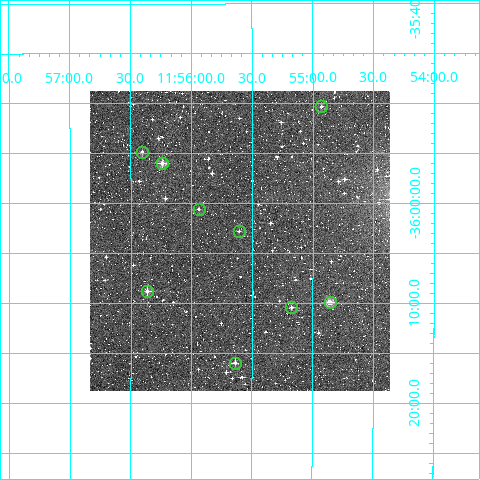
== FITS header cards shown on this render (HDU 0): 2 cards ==
NAXIS1  =                  300
NAXIS2  =                  300

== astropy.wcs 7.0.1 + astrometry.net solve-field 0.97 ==
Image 300 x 300 px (HDU 0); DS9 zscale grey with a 90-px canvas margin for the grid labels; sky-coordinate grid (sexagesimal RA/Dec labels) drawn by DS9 from the SOLVED WCS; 9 Tycho-2 reference stars matched to detected sources circled (green)
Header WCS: RA---TAN/DEC--TAN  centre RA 11:55:36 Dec -36:04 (178.90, -36.06 deg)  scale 6 arcsec/px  FOV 30.0' x 30.0'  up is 0 deg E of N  parity normal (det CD < 0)
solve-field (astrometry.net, Tycho-2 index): VERIFIED the header's WCS against the Tycho-2 star catalogue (verified at 2 index scales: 8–9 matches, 0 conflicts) and refined it, rather than solving blind
Solved WCS: RA---TAN-SIP/DEC--TAN-SIP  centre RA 11:55:36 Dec -36:04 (178.90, -36.06 deg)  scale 6 arcsec/px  FOV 30.0' x 30.0'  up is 0 deg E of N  parity normal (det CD < 0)
The solver's refit moves the header's centre by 1.6 arcsec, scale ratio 0.9994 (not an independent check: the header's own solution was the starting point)
Tycho-2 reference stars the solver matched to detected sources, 9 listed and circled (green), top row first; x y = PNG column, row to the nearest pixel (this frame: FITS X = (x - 90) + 1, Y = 300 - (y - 91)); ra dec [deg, ICRS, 3 dp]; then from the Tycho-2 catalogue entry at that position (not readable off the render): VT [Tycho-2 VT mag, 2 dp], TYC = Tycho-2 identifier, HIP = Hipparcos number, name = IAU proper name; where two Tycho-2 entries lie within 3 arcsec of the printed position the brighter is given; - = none
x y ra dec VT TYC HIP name
321 106 178.732 -35.839 11.18 7230-664-1 - -
142 152 179.102 -35.915 11.63 7230-734-1 - -
162 163 179.059 -35.933 10.42 7230-770-1 - -
199 209 178.985 -36.010 12.24 7230-936-1 - -
239 231 178.902 -36.047 12.44 7230-922-1 - -
147 291 179.091 -36.147 10.82 7230-683-1 - -
330 302 178.715 -36.166 10.20 7230-777-1 - -
291 307 178.793 -36.174 11.13 7230-935-1 - -
235 363 178.909 -36.266 11.19 7230-689-1 - -